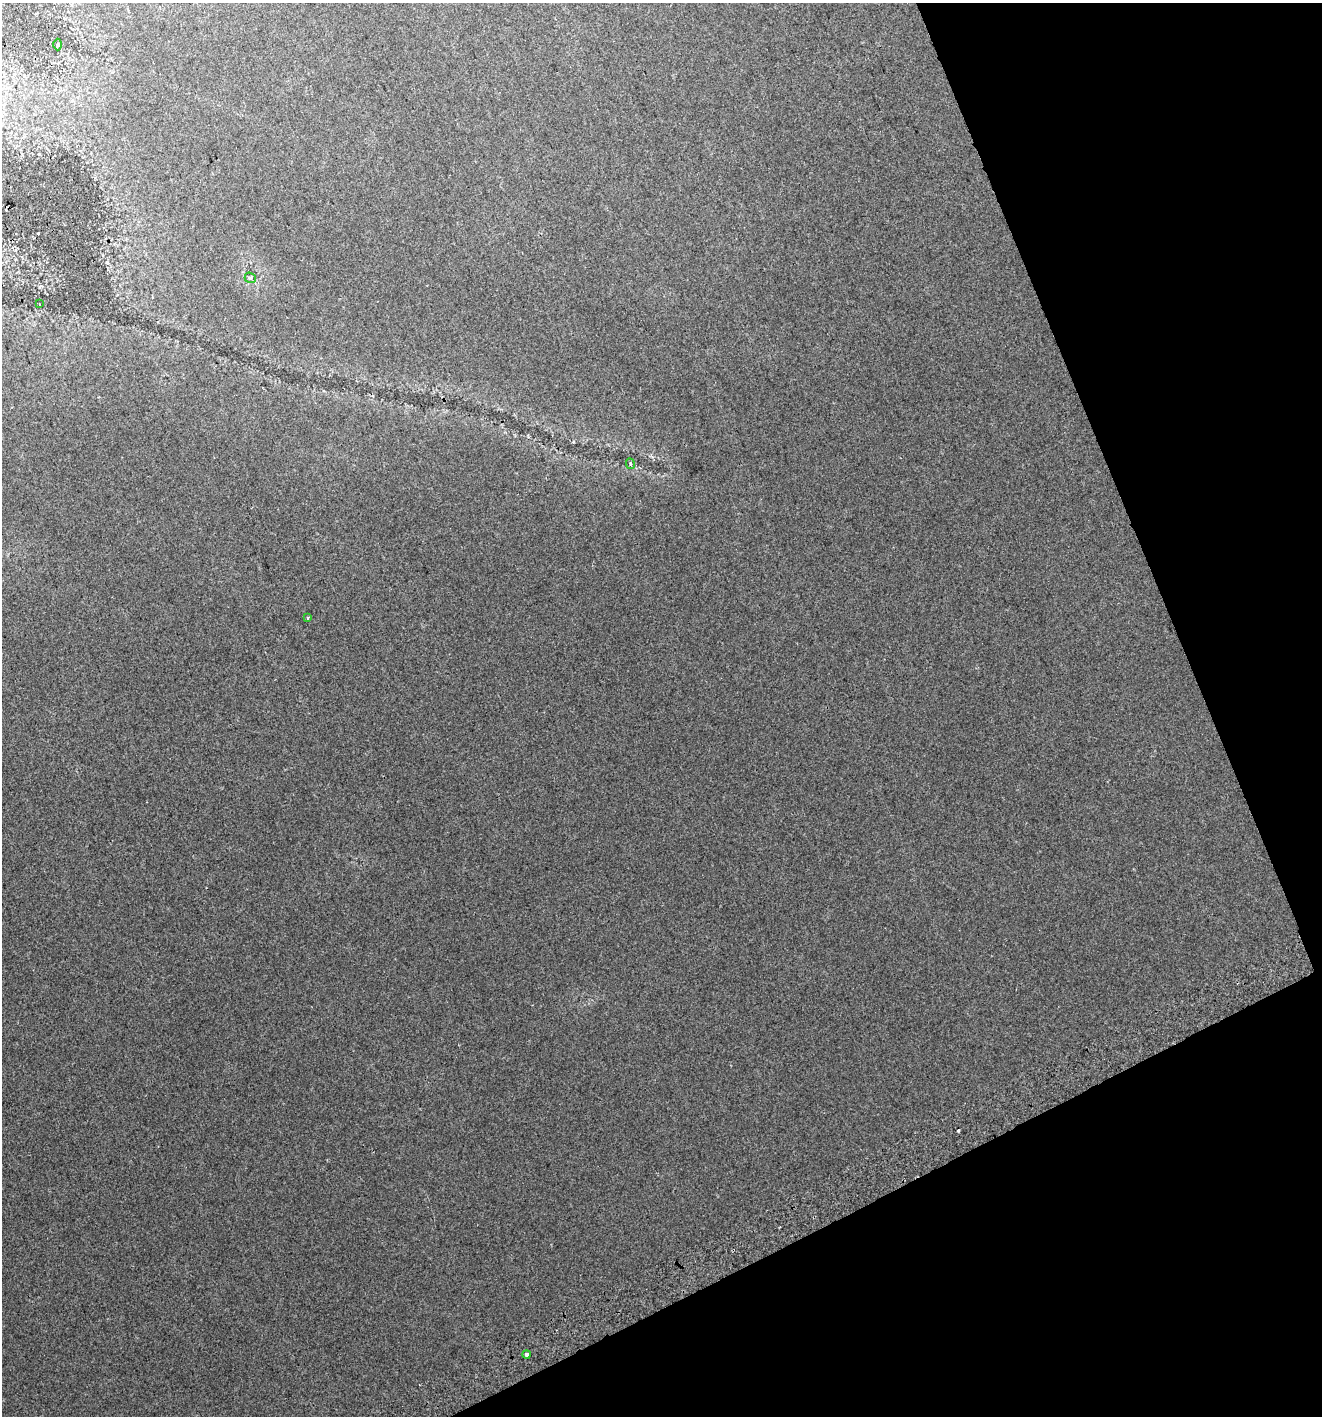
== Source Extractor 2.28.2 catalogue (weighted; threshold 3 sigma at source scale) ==
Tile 12 of 4 x 4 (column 4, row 3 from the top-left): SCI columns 4068-5387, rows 1456-2869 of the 5552 x 5736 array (HDU 1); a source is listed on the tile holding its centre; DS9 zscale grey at full resolution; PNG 1324 x 1418 px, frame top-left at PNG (2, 3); each listed source drawn as its Kron ellipse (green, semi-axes under 4 px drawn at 4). Shown black and unused: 21% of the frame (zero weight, under 2 of 3 exposures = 4% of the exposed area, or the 3 px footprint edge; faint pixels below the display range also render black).
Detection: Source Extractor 2.28.2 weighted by HDU 2 'WHT'; one run over the whole footprint, this tile lists its part. Background 0.0166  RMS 0.01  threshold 0.0466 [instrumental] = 3 sigma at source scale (4.5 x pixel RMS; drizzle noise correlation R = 1.50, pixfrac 1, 0.0396/0.0396 arcsec/px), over >= 5 px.
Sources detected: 7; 1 cosmic-ray / hot-pixel residue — neither listed nor drawn; the other 6 listed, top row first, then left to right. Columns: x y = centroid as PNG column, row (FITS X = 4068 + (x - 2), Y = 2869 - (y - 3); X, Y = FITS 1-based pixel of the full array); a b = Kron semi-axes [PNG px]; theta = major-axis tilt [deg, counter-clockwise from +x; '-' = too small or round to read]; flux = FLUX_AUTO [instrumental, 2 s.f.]
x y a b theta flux
58 44 6 3 -89 1.3
250 278 6 5 - 1.7
39 304 3 2 - 1.4
630 464 5 3 - 1.3
308 618 4 3 - 2
527 1354 4 3 - 7.4